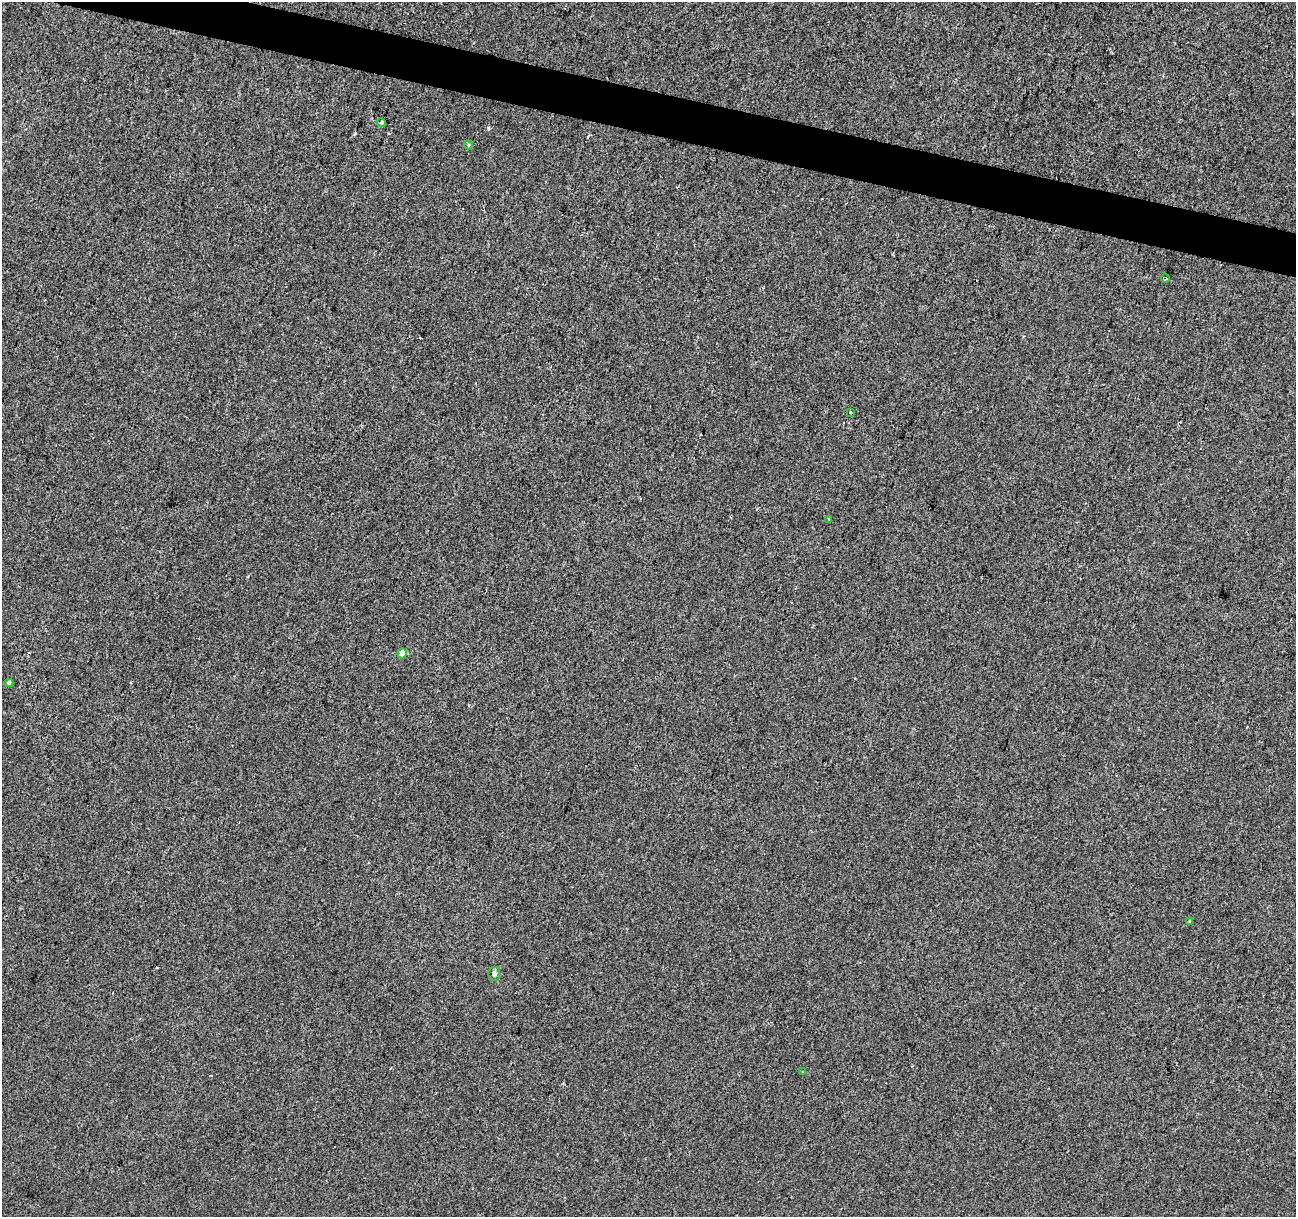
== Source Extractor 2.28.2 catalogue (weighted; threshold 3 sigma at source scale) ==
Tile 11 of 4 x 4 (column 3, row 3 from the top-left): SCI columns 2587-3880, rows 1434-2648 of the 5181 x 5359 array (HDU 1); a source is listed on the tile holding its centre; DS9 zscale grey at full resolution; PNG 1298 x 1219 px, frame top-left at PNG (2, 2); each listed source drawn as its Kron ellipse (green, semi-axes under 4 px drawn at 4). Shown black and unused: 3% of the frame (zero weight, under 2 of 3 exposures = <1% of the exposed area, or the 3 px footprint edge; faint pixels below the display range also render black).
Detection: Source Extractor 2.28.2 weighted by HDU 2 'WHT'; one run over the whole footprint, this tile lists its part. Background 1.13e-04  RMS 0.0042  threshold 0.0188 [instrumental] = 3 sigma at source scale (4.5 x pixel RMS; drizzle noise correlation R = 1.50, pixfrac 1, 0.0396/0.0396 arcsec/px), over >= 5 px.
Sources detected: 12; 2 cosmic-ray / hot-pixel residue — neither listed nor drawn; the other 10 listed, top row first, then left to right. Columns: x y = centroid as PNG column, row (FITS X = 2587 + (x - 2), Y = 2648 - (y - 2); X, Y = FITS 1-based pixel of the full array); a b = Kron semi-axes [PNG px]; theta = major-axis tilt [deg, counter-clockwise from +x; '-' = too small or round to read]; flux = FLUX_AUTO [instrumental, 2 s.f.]
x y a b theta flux
381 123 4 4 - 0.87
468 145 4 4 - 0.5
1165 278 4 4 - 9.5
850 413 3 3 - 1.4
829 519 2 2 - 0.3
402 653 5 4 - 3.4
9 683 4 4 - 0.76
1190 922 3 3 - 0.82
494 974 7 6 - 1
803 1071 3 3 - 0.69
Overlapping masked pixels (flux is a lower limit): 1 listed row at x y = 1165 278